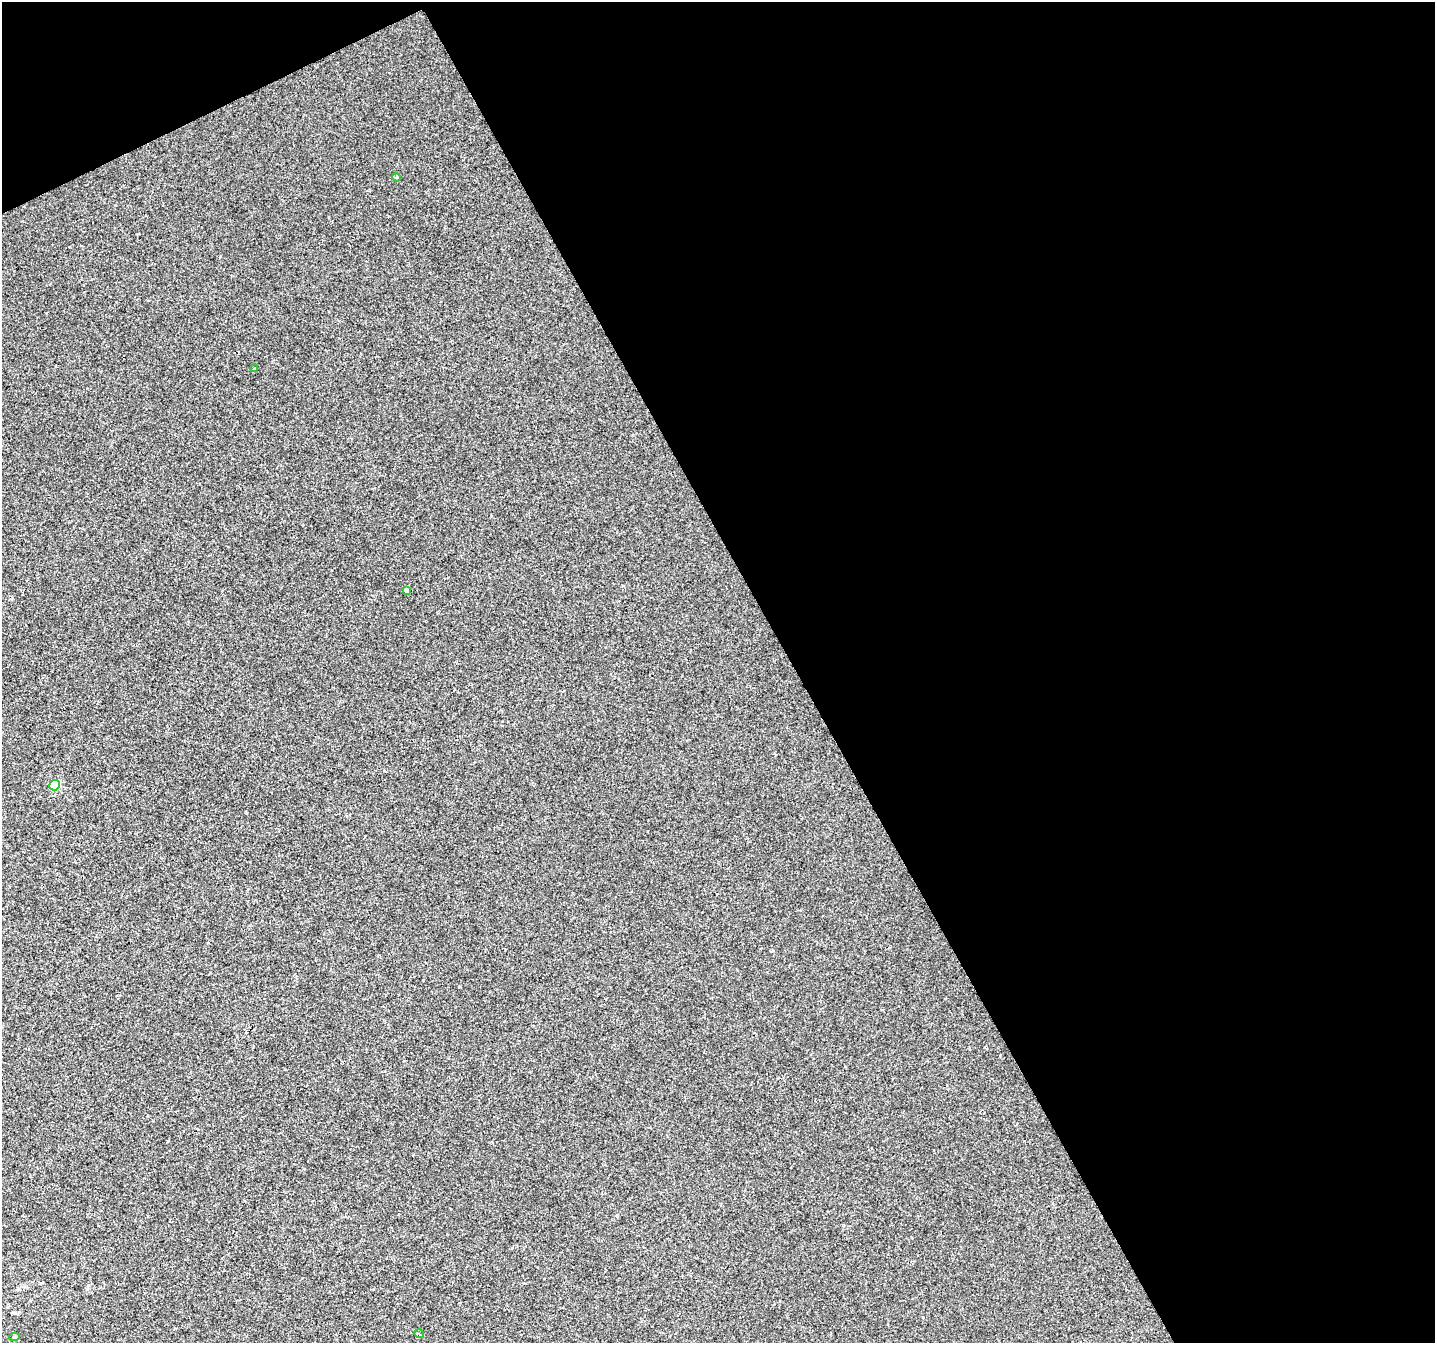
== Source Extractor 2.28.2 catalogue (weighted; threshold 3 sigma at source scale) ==
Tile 2 of 2 x 2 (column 2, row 1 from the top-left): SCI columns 1436-2868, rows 1417-2757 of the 2868 x 2814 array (HDU 1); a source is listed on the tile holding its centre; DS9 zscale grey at full resolution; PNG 1437 x 1345 px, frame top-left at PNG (2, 2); each listed source drawn as its Kron ellipse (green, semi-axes under 4 px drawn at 4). Shown black and unused: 47% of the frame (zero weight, under 2 of 3 exposures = <1% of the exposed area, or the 3 px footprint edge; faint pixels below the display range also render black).
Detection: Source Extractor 2.28.2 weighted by HDU 2 'WHT'; one run over the whole footprint, this tile lists its part. Background -4.49e-06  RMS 0.0044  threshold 0.0199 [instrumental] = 3 sigma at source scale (4.5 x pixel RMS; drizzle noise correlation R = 1.50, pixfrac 1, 0.0396/0.0396 arcsec/px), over >= 5 px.
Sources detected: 6; all 6 listed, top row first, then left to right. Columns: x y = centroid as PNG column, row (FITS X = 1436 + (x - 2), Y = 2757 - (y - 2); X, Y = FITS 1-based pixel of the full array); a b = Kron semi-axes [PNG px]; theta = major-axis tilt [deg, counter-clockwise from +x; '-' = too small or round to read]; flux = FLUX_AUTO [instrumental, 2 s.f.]
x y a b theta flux
396 177 4 3 - 0.43
254 369 3 3 - 0.84
406 590 4 4 - 4
54 785 5 5 - 18
419 1334 5 3 - 0.49
15 1337 5 4 - 0.63